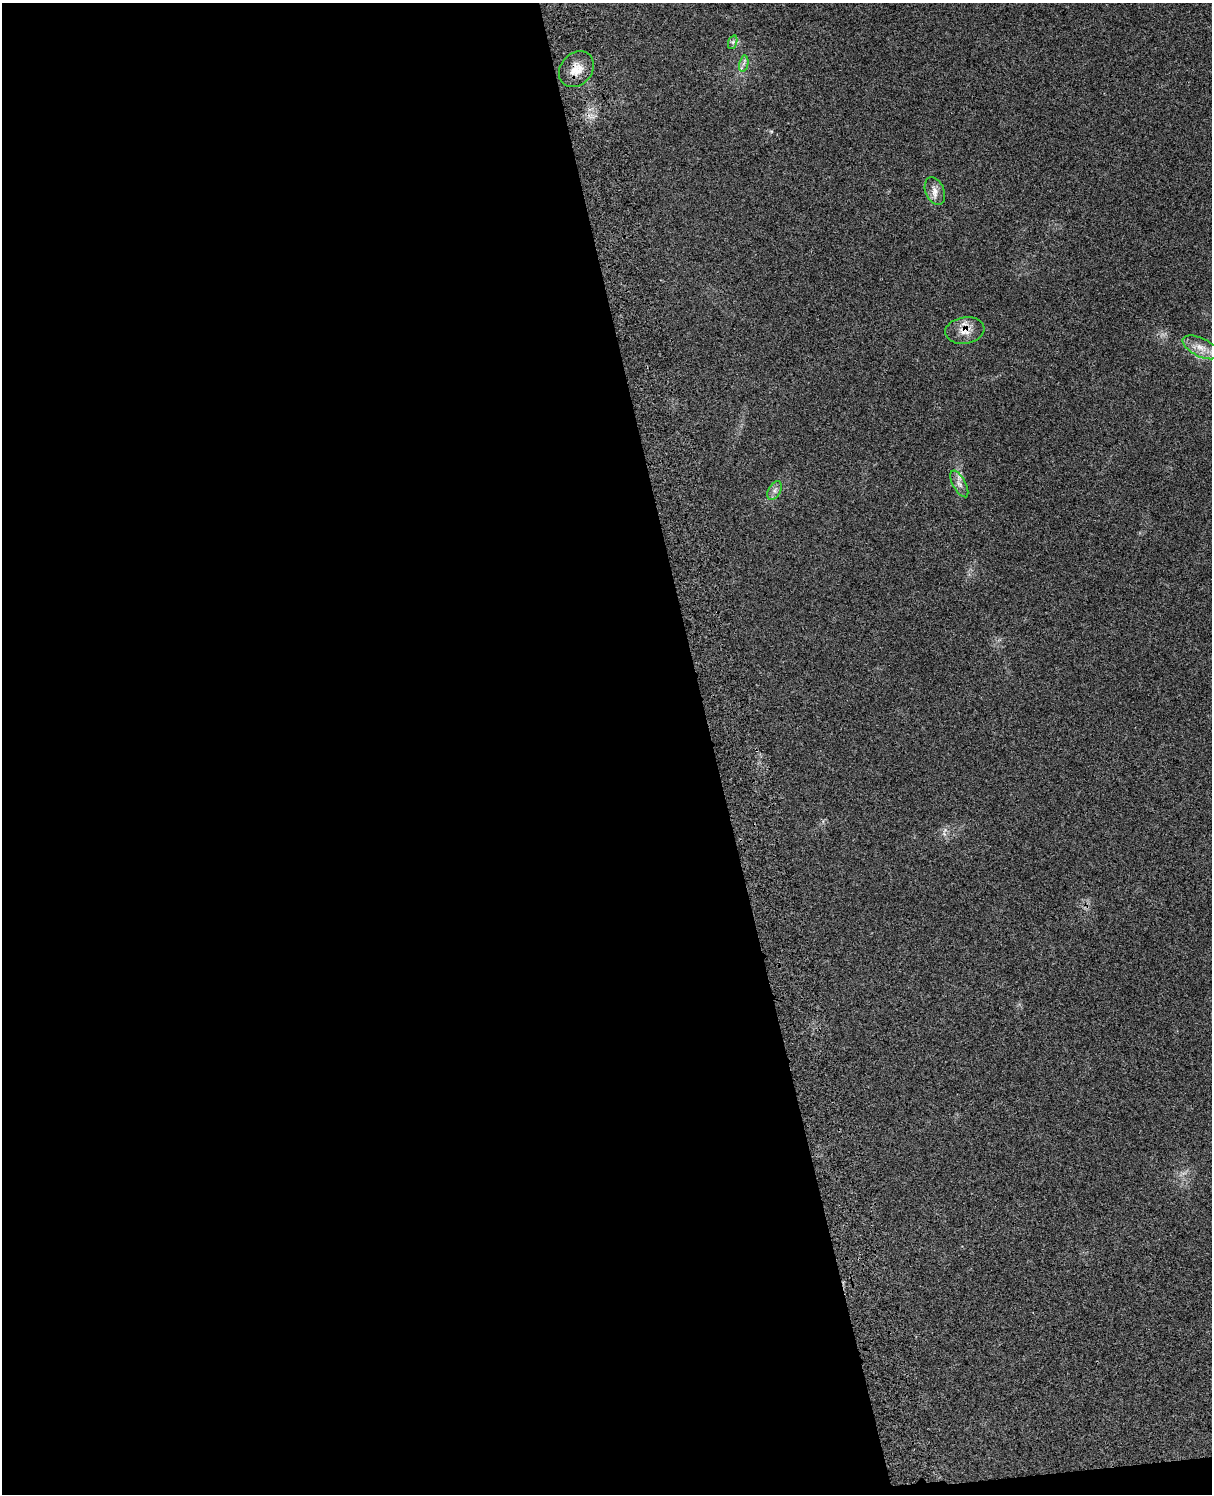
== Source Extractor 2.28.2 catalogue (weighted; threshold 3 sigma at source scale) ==
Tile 9 of 4 x 3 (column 1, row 3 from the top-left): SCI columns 124-1333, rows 284-1775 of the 5077 x 4925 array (HDU 1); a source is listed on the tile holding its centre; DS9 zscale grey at full resolution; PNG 1214 x 1496 px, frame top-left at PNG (2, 3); each listed source drawn as its Kron ellipse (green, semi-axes under 4 px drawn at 4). Shown black and unused: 59% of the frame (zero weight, under 3 of 4 exposures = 6% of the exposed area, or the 3 px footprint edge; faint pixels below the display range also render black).
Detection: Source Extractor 2.28.2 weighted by HDU 2 'WHT'; one run over the whole footprint, this tile lists its part. Background 0.0987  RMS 0.0063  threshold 0.0285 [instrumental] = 3 sigma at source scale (4.5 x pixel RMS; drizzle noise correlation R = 1.50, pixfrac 1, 0.05/0.05 arcsec/px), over >= 5 px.
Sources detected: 8; all 8 listed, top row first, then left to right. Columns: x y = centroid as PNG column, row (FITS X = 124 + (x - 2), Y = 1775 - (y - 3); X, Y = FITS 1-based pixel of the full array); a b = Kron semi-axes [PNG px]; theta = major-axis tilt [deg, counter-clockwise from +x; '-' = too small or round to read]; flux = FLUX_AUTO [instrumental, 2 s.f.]
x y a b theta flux
733 42 7 4 72 1.3
744 64 8 4 79 1.9
576 69 19 15 48 10
935 191 14 9 -67 4.7
965 330 19 13 8 8.6
1201 347 20 9 -25 7.5
959 484 15 6 -62 3.5
775 491 10 6 60 2.7
Overlapping masked pixels (flux is a lower limit): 2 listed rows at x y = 576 69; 965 330